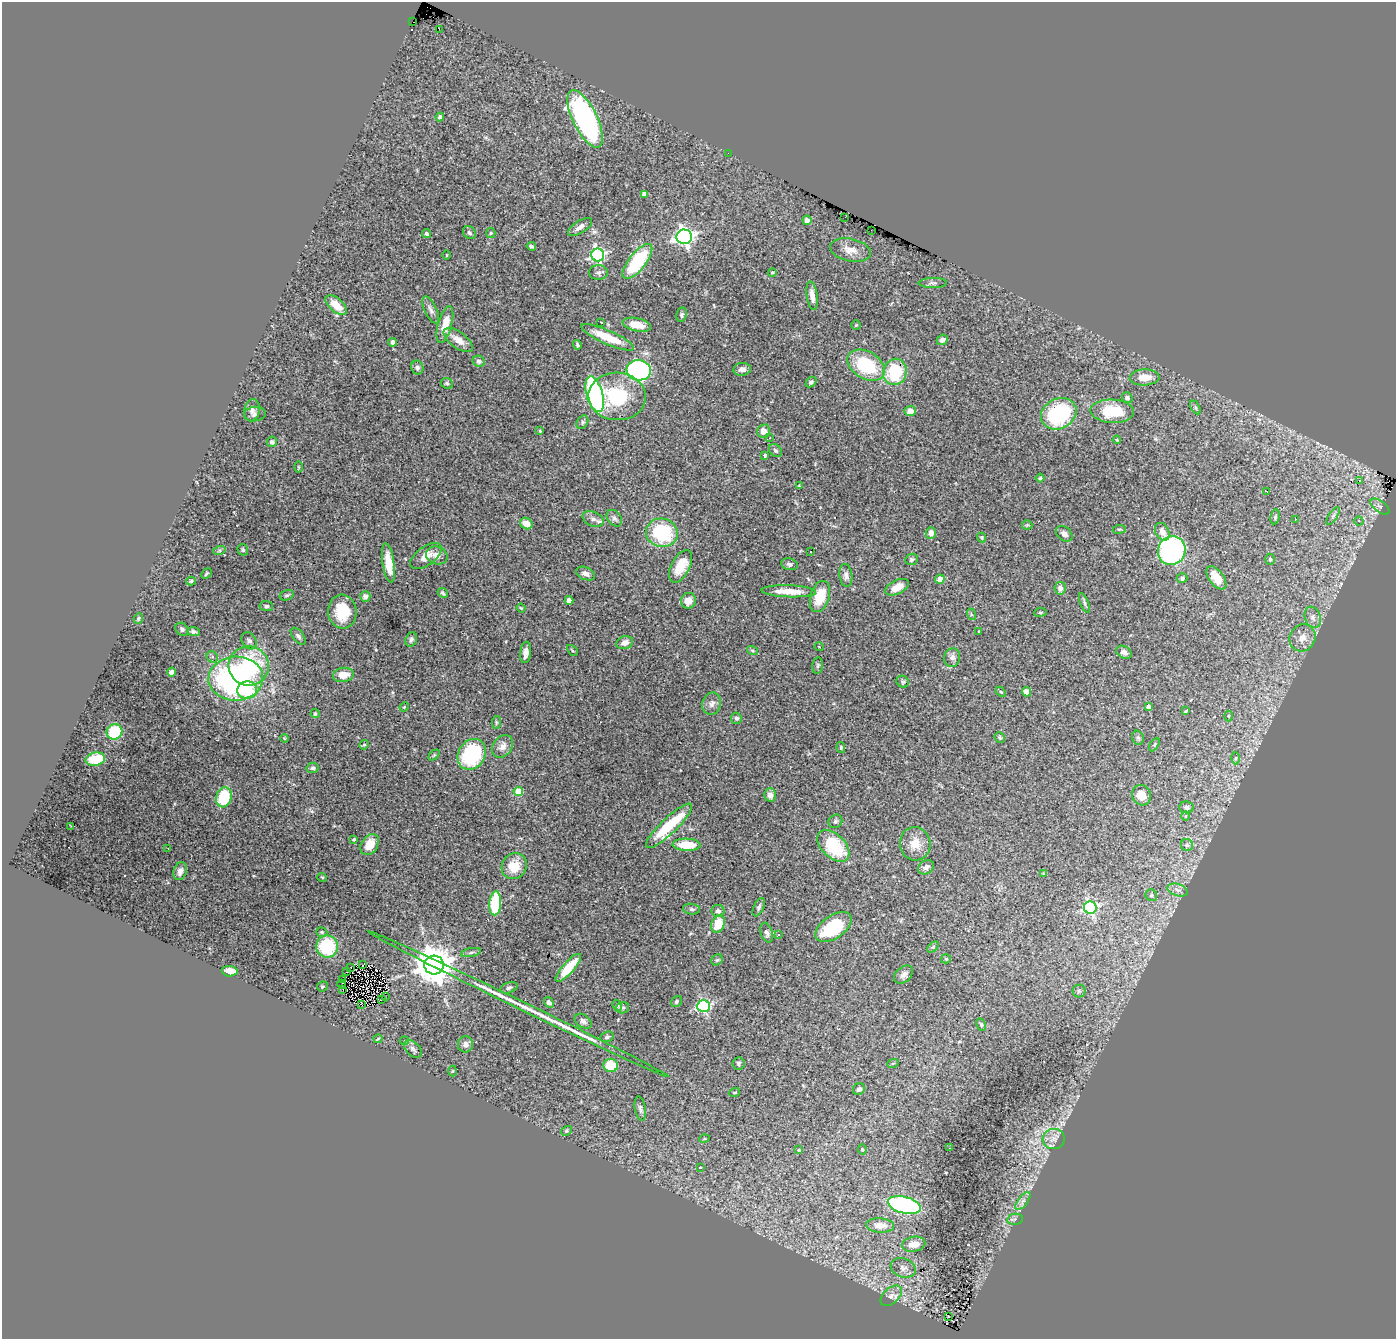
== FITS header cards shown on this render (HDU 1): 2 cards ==
NAXIS1  =                 1394
NAXIS2  =                 1337

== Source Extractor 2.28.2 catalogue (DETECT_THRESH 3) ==
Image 1394 x 1337 px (HDU 1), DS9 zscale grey, 1 PNG px = 1 image px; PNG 1398 x 1341 px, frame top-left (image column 1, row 1337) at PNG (2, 2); each listed source drawn as its Kron ellipse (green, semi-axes under 4 px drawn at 4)
Background 2.02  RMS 0.056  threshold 0.168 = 3 sigma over >= 5 px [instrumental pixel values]
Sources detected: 251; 1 with non-positive FLUX_AUTO (blend fragments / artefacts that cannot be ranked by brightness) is neither listed nor drawn; the other 250 listed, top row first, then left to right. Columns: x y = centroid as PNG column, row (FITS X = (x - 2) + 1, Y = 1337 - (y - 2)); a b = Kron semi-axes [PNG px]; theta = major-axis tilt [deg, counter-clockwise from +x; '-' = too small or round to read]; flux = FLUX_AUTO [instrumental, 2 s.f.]
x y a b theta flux
413 22 2 2 - 8800
439 29 3 2 - 4
440 117 4 4 - 9.2
585 119 31 12 -64 1100
728 153 2 2 - 110
644 194 4 4 - 29
845 217 3 2 - 24
807 220 5 4 - 25
580 227 14 6 33 22
871 230 2 2 - 2.4
469 233 7 6 - 8.8
491 233 5 4 - 5.2
426 234 5 4 - 6.8
684 237 8 7 - 1500
531 246 4 3 - 6.6
850 250 21 11 -12 44
447 255 5 3 - 2.9
598 255 6 6 - 800
637 261 21 8 52 270
772 272 4 3 - 4.8
598 273 9 7 0 13
933 283 14 5 1 10
812 296 14 5 -82 28
336 305 13 6 -40 67
431 310 15 6 -64 15
682 315 7 5 79 7.6
601 322 3 2 - 3.5
445 325 19 7 74 65
637 325 14 6 -12 55
856 325 4 4 - 4
608 337 28 7 -24 110
458 340 17 8 -36 35
942 340 6 5 - 12
393 342 4 4 - 16
577 345 5 3 - 6.2
479 361 6 5 - 10
866 365 20 13 -31 230
417 368 7 6 - 13
742 369 9 6 5 16
639 370 12 10 -7 770
895 372 13 11 77 210
1145 377 15 8 4 50
811 382 6 4 43 8
447 383 6 5 - 9.1
595 394 18 8 -74 760
617 396 28 24 -3 260
1127 398 5 5 - 12
1195 407 7 4 -60 6.6
252 410 11 7 78 16
910 411 6 5 - 34
1112 411 22 11 -3 150
255 414 11 7 6 12
1059 414 18 15 28 390
582 422 7 5 59 7.4
540 431 4 3 - 4.2
764 431 6 6 - 29
770 438 3 3 - 10
1117 440 4 2 - 3.7
272 442 5 5 - 7.8
775 451 7 5 -46 9.8
765 455 4 4 - 11
298 467 5 3 - 3.4
1040 478 4 4 - 4.5
1360 480 3 2 - 6.4
799 486 3 3 - 3.3
1267 491 4 2 - 3.8
1380 507 11 5 -36 12
1333 516 10 4 58 11
1275 517 7 5 80 6.5
614 518 9 6 -54 13
593 519 11 7 -24 17
1295 519 3 2 - 3.5
1359 521 4 4 - 5.7
526 524 6 5 - 44
1027 525 5 5 - 5.2
1119 529 6 3 7 4.1
1162 532 9 6 -62 25
662 533 16 14 -12 270
931 533 6 5 - 28
1064 534 9 6 -39 16
982 537 5 4 - 4.8
243 550 6 5 - 6.7
219 551 6 4 19 6.6
1172 551 15 13 65 750
811 552 3 2 - 4.4
437 555 11 9 -20 26
426 556 18 9 35 39
911 559 6 5 - 8.7
1270 559 5 4 - 4.9
388 563 20 6 -82 69
789 564 8 5 -11 10
681 566 17 9 63 92
206 574 6 3 45 4.5
585 574 10 6 -22 19
846 575 11 6 -83 15
1182 578 5 5 - 9.1
1216 578 13 7 -53 47
940 579 5 4 - 48
191 581 5 4 - 6.5
897 587 13 7 26 48
1060 588 6 5 - 16
789 591 27 6 -2 64
443 593 5 4 - 5.7
287 595 7 5 15 6.4
365 596 5 5 - 22
820 597 16 9 73 100
569 600 4 4 - 25
688 601 8 7 - 40
1084 603 10 4 -68 10
266 606 6 5 - 8.2
521 608 4 3 - 3.7
342 612 17 14 -84 120
1040 612 6 3 7 4.4
971 614 6 4 -72 5.1
1313 617 11 8 -71 20
138 618 5 4 - 5.6
182 629 7 6 - 9.2
979 631 3 2 - 2.4
193 632 6 4 -6 11
298 636 10 5 -52 12
1302 638 14 12 56 43
411 639 7 5 71 9.2
249 641 9 7 -59 15
625 643 8 6 19 26
819 647 5 3 - 2.6
572 650 6 3 -46 3.7
752 650 5 3 - 4.6
526 652 11 5 83 23
1124 652 8 6 -28 15
212 657 6 5 - 8.5
952 658 9 8 - 19
818 665 8 5 83 6.7
249 666 20 19 - 350
171 672 4 4 - 16
343 675 10 7 8 48
236 679 27 22 2 830
903 682 6 5 - 6
247 690 10 8 4 160
1001 692 6 4 -43 4.5
1026 692 5 4 - 31
712 704 11 9 75 19
1148 706 4 3 - 17
404 707 5 4 - 3.8
1186 711 3 2 - 4.3
315 714 4 4 - 6.8
1229 716 5 3 - 4
736 718 6 5 - 9.2
496 722 6 4 85 5.7
114 732 8 7 - 140
284 738 4 3 - 3.1
1000 738 6 5 - 6.3
1138 738 7 5 -74 8.1
364 745 5 4 - 4.2
1154 745 7 4 60 5.5
502 746 12 9 51 28
841 748 5 4 - 5.1
472 754 16 13 58 330
434 755 6 4 45 4.8
1235 758 6 4 88 5.6
95 759 10 6 12 130
313 768 6 5 - 7.6
518 792 4 4 - 82
770 795 6 5 - 18
1141 795 10 9 - 49
224 797 10 7 74 170
1186 807 7 6 - 11
1185 816 5 3 - 3.5
835 821 7 6 - 8.9
71 826 2 2 - 28
669 826 31 8 44 220
354 839 4 3 - 4.4
370 844 11 8 56 60
915 844 17 15 -77 63
687 845 14 6 -2 97
1187 845 6 6 - 8.7
833 846 19 11 -44 220
168 848 2 2 - 4.6
514 866 13 12 - 81
926 867 8 6 32 17
180 871 9 6 72 22
1043 873 3 2 - 2.5
322 877 5 3 - 3.1
1178 890 10 6 -16 16
1151 895 6 5 - 8.8
495 903 12 6 84 230
759 907 10 5 65 9.1
1090 907 6 6 - 570
692 909 8 5 -7 8.4
718 911 6 6 - 12
718 924 9 6 70 75
834 927 20 11 35 220
322 932 6 4 -20 5.4
767 933 10 6 -71 13
778 934 3 3 - 6.7
327 946 11 11 - 220
933 947 6 4 46 6.4
471 952 10 4 11 7.9
946 959 5 4 - 3.9
717 960 6 5 - 6.2
362 965 2 2 - 3.2
434 965 9 9 - 11000
351 968 2 2 - 14
568 968 18 5 48 89
230 971 8 5 -3 45
346 971 3 2 - 2.1
903 975 11 7 41 18
342 980 3 2 - 8
342 984 4 2 - 4.9
322 986 5 5 - 5.1
509 988 9 5 19 8.7
343 990 2 2 - 5.2
1079 991 6 6 - 9.4
385 997 3 2 - 4.7
381 999 3 2 - 3.4
676 1001 6 5 - 7.3
549 1002 6 4 -57 11
361 1004 3 2 - 3.6
519 1004 167 3 -26 210
617 1005 6 4 -62 6
704 1006 6 6 - 550
623 1008 6 5 - 7.2
583 1021 9 6 -35 12
981 1024 6 4 -63 5.5
607 1037 7 5 21 7.9
378 1039 5 3 - 3.4
404 1041 4 3 - 4.3
465 1044 8 7 - 17
413 1049 11 6 -45 14
738 1063 6 6 - 9.1
893 1063 6 3 19 4.2
611 1065 7 6 - 94
453 1071 5 3 - 3.7
859 1089 6 5 - 12
735 1092 5 3 - 3.8
640 1108 12 5 -81 12
566 1131 5 4 - 6.6
704 1139 5 3 - 3.3
1054 1139 11 10 - 27
950 1148 2 2 - 2.8
862 1149 5 4 - 4.4
799 1150 4 3 - 3
700 1167 3 2 - 2.2
1023 1201 10 5 52 14
904 1205 17 8 -14 540
1015 1219 8 5 10 9.5
880 1225 14 7 -4 50
914 1244 11 7 12 52
903 1268 13 9 -19 25
891 1296 12 7 42 21
948 1316 3 2 - 9.3
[1 non-positive-flux detection neither listed nor drawn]